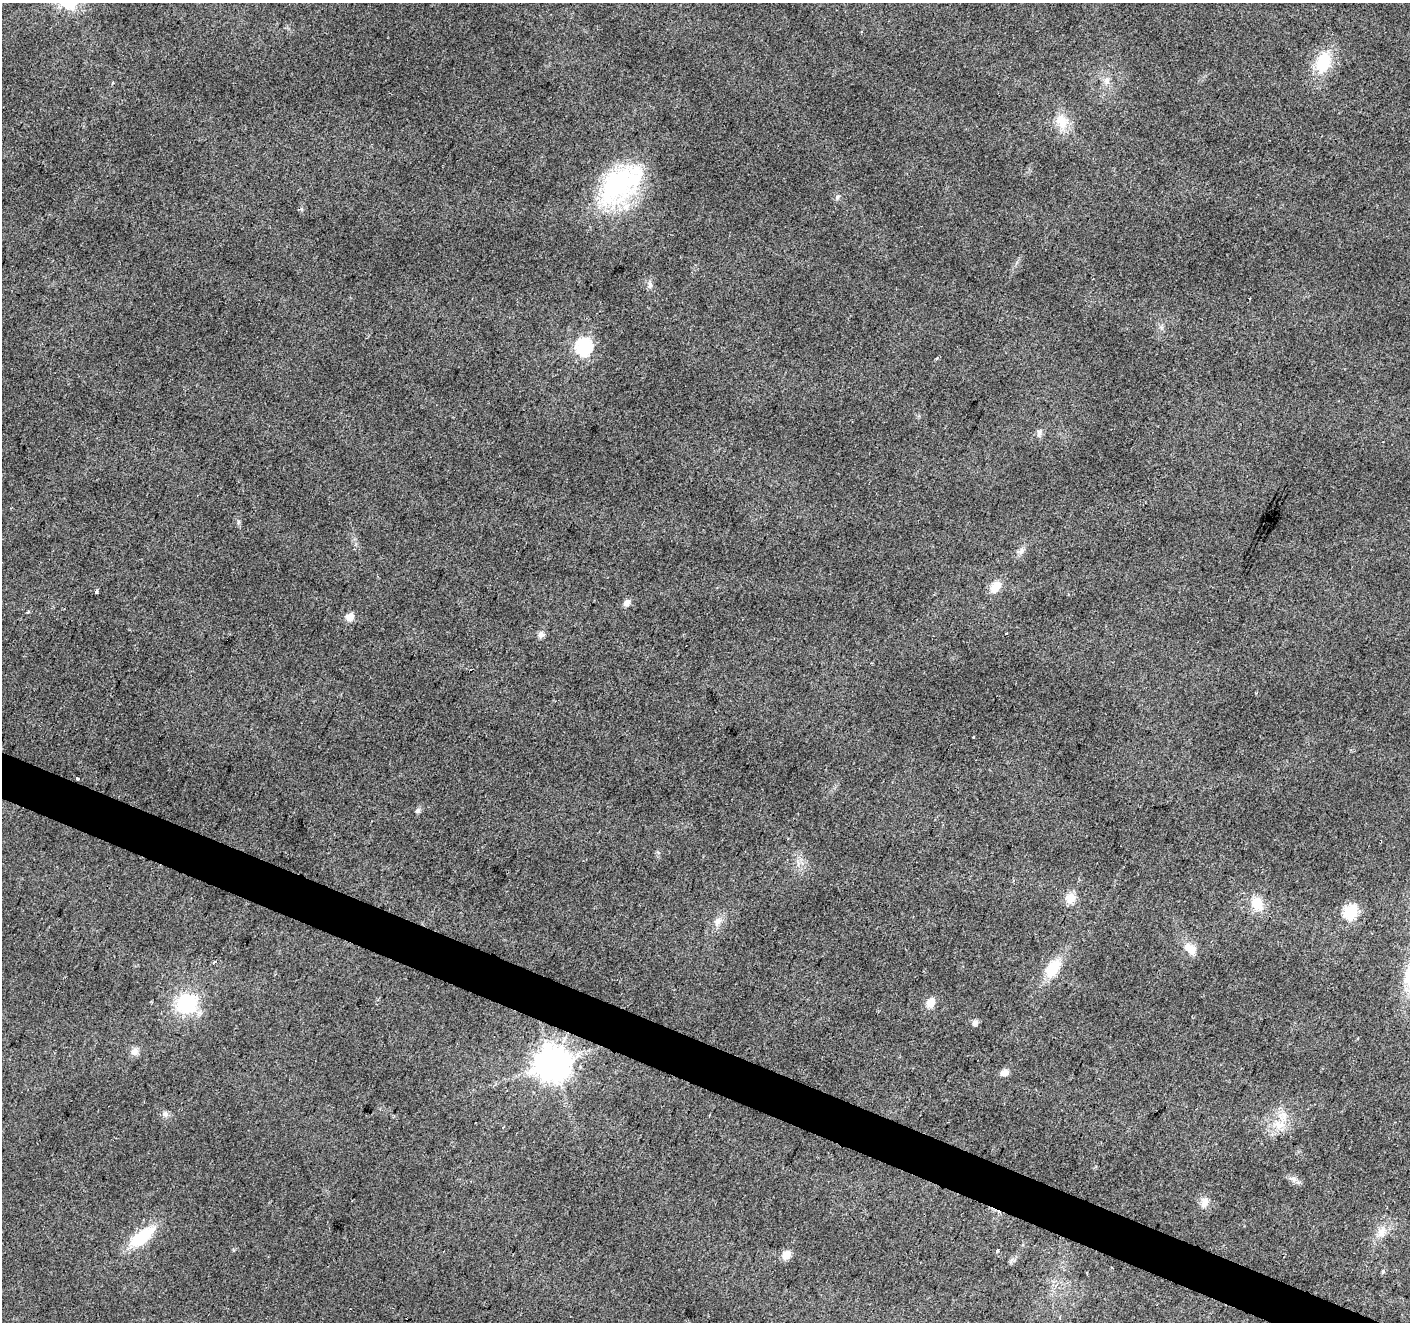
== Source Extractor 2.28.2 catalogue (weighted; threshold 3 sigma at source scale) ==
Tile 6 of 4 x 4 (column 2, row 2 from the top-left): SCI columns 1415-2822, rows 2913-4232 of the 5638 x 5758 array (HDU 1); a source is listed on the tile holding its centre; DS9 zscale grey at full resolution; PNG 1412 x 1324 px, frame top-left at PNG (2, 3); no overlay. Shown black and unused: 3% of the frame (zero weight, under 2 of 3 exposures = <1% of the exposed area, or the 3 px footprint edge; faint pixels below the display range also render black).
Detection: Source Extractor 2.28.2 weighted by HDU 2 'WHT'; one run over the whole footprint, this tile lists its part. Background 0.0393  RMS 0.0071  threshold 0.0318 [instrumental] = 3 sigma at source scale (4.5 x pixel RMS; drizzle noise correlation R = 1.50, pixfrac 1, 0.0396/0.0396 arcsec/px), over >= 5 px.
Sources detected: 46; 4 cosmic-ray / hot-pixel residue — not listed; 1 inside a brighter listed object's ellipse — not listed separately; the other 41 listed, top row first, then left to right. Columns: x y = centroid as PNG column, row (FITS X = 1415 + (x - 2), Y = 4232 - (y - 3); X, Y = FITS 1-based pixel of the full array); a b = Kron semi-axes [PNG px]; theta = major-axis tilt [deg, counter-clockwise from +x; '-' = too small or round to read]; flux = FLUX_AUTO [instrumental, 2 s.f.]
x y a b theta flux
1323 62 23 16 74 29
1107 80 10 8 79 3.9
1061 120 21 14 -62 13
616 186 61 39 52 94
837 197 8 5 52 1.7
650 285 10 6 -89 2.5
1250 298 3 2 - 1.1
584 346 7 7 - 170
1039 433 10 6 81 2.4
1021 551 12 5 72 2.9
995 587 14 9 52 10
96 591 3 3 - 5.8
627 603 9 7 55 3.3
28 612 4 3 - 1.7
350 617 9 9 - 5.4
1006 633 3 3 - 3
541 635 9 7 74 2.9
78 778 3 3 - 5
418 811 7 6 - 1.7
1070 898 14 13 - 7.7
1257 903 16 13 -64 15
1350 912 6 6 - 98
718 921 11 9 60 5
1190 949 19 12 -40 9.4
214 962 4 2 - 0.94
1053 968 24 14 56 20
186 1003 15 14 - 53
930 1003 12 9 65 6.6
975 1023 7 6 - 2.4
134 1052 10 9 - 4.4
552 1064 10 10 - 1500
1005 1072 11 8 18 3.8
165 1114 10 7 -76 2.7
1279 1124 18 11 -11 12
1294 1179 8 6 -69 2.7
1204 1202 14 9 71 5
1381 1232 15 10 80 6.7
142 1237 30 13 38 33
997 1251 3 3 - 2.6
786 1255 10 9 - 6.6
1383 1271 6 5 - 1.1
Overlapping masked pixels (flux is a lower limit): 1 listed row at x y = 78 778
Unlisted compact peaks at least as high as the median listed source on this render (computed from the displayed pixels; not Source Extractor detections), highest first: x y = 238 522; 937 358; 1012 1260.